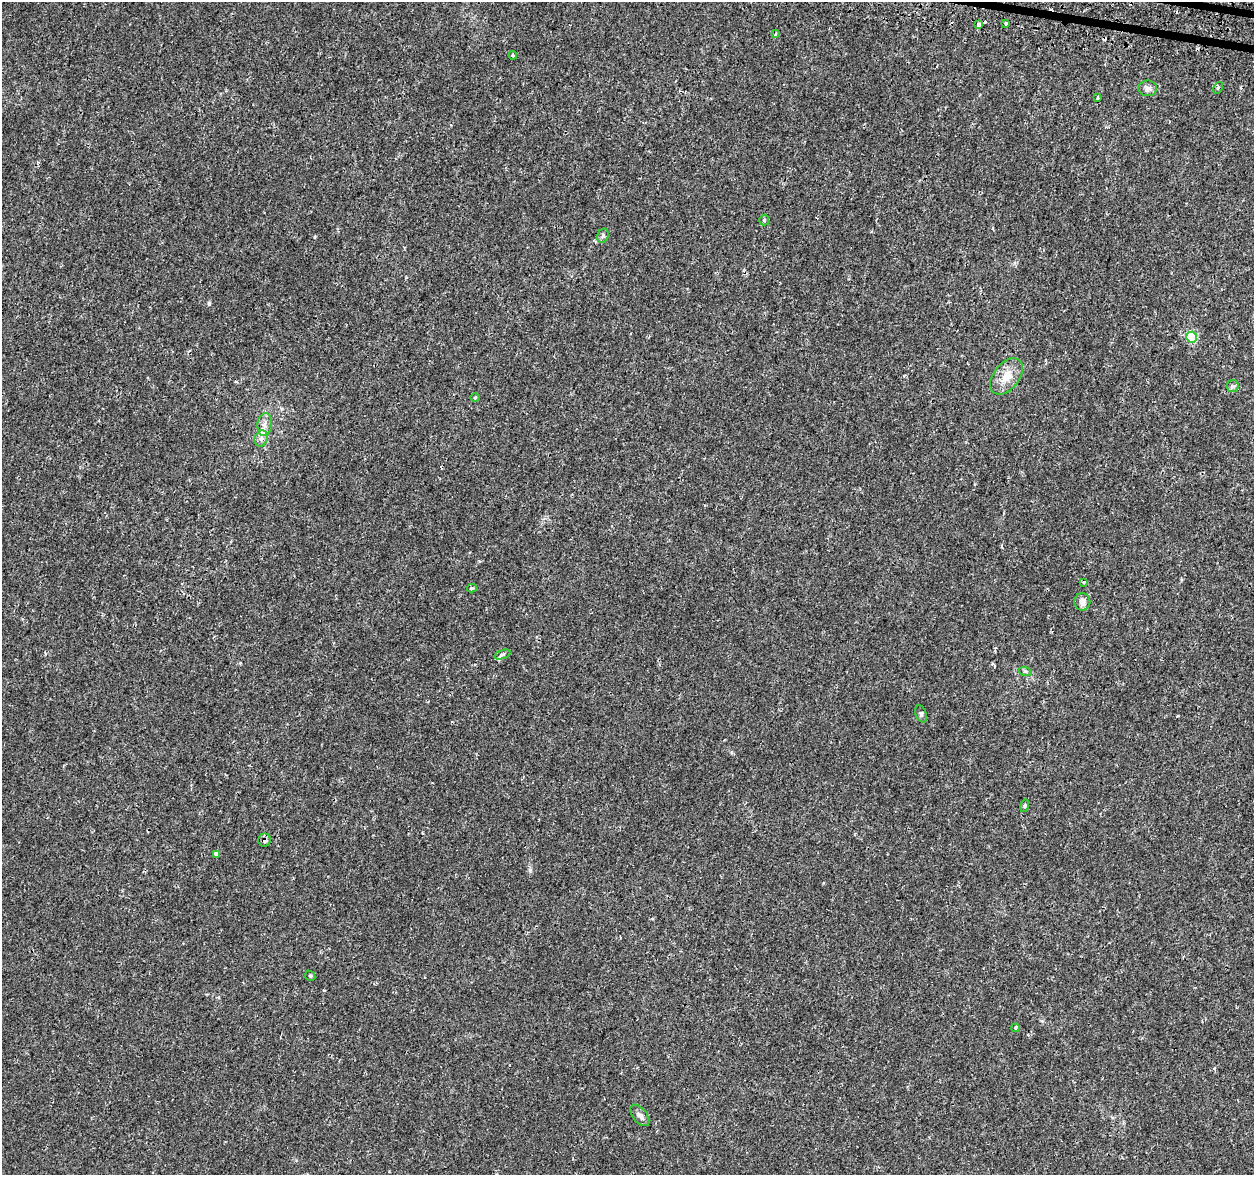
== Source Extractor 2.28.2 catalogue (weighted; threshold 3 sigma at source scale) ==
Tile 10 of 4 x 4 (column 2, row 3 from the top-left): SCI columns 1298-2549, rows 1501-2673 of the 5090 x 5288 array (HDU 1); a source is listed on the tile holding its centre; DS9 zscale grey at full resolution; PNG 1256 x 1177 px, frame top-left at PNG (2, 2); each listed source drawn as its Kron ellipse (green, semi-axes under 4 px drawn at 4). Shown black and unused: <1% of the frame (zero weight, under 2 of 3 exposures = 3% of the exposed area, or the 3 px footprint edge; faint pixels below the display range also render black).
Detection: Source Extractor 2.28.2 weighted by HDU 2 'WHT'; one run over the whole footprint, this tile lists its part. Background 0.00636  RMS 0.0022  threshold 0.0097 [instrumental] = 3 sigma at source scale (4.5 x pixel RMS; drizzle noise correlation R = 1.50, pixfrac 1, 0.0396/0.0396 arcsec/px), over >= 5 px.
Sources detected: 32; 5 cosmic-ray / hot-pixel residue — neither listed nor drawn; the other 27 listed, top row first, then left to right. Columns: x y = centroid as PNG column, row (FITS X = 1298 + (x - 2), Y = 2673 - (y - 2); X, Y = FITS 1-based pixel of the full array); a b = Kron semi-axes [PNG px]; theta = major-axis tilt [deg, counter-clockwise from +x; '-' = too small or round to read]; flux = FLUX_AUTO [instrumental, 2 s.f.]
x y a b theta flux
1006 23 3 3 - 0.82
979 25 4 3 - 1.7
775 34 4 3 - 0.43
513 55 4 3 - 0.25
1148 88 9 8 - 0.9
1218 88 6 4 65 0.31
1098 98 3 3 - 0.44
764 220 5 5 - 0.25
603 236 7 5 68 0.45
1192 337 5 5 - 15
1006 376 21 13 52 3.5
1233 386 6 6 - 0.45
475 397 5 3 - 0.19
265 425 11 7 86 1.2
261 438 8 6 70 0.84
1083 582 3 3 - 0.66
472 588 5 3 - 0.37
1082 602 9 8 - 1.3
503 654 8 3 19 0.41
1025 671 6 4 -18 0.31
921 714 9 5 -69 0.42
1024 806 6 4 75 0.33
265 840 6 6 - 0.69
216 854 4 4 - 3
310 976 5 4 - 0.26
1016 1028 4 4 - 0.89
640 1115 12 7 -52 0.92
Overlapping masked pixels (flux is a lower limit): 1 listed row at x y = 265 840
Unlisted compact peaks at least as high as the median listed source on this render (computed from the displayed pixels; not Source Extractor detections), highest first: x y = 209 304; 530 870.